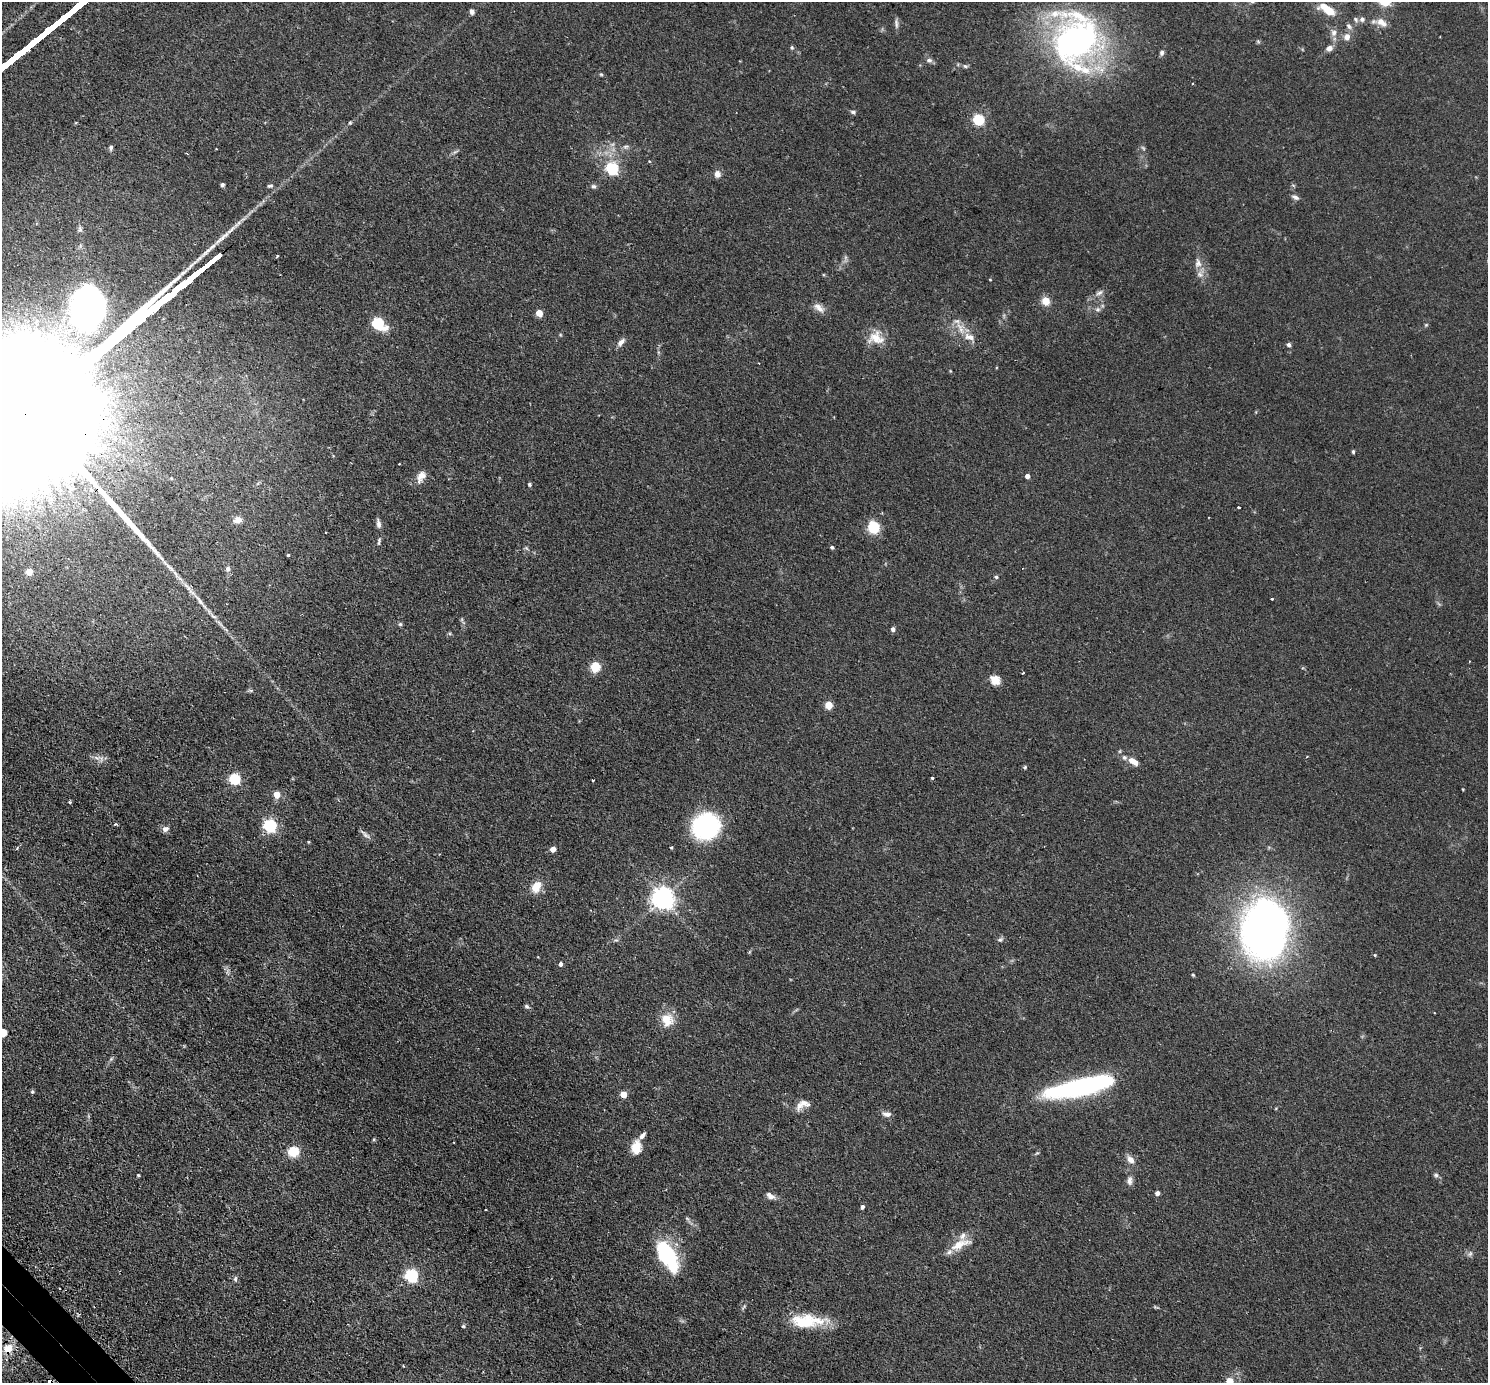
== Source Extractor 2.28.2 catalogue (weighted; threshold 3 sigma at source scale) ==
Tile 7 of 4 x 4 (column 3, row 2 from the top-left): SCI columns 3022-4507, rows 2948-4328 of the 6041 x 6039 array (HDU 1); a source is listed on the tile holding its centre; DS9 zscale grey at full resolution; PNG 1490 x 1385 px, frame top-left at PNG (2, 2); no overlay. Shown black and unused: <1% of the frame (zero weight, under 2 of 3 exposures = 4% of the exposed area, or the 3 px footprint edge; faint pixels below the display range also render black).
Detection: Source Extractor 2.28.2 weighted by HDU 2 'WHT'; one run over the whole footprint, this tile lists its part. Background 0.0806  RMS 0.0067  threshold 0.0301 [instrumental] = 3 sigma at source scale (4.5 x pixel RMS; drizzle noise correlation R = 1.50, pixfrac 1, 0.05/0.05 arcsec/px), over >= 5 px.
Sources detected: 146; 1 too faint to see at this stretch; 3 inside a brighter object's white glare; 2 cosmic-ray / hot-pixel residue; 1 long thin detection or spike segment (spike, bleed or trail) — not listed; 9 inside a brighter listed object's ellipse — not listed separately; the other 130 listed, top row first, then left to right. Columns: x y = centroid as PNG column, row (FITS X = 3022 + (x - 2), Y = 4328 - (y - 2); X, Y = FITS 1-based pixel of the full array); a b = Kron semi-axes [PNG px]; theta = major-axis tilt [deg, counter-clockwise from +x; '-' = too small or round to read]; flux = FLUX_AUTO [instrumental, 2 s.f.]
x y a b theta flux
1327 10 18 8 -32 13
472 12 6 5 - 2
1362 19 7 6 - 1.9
1382 22 17 9 -32 5.2
896 23 14 5 -85 2
1349 26 8 6 -51 2
1334 33 9 7 88 3
1347 37 10 9 - 3.9
1076 40 52 45 82 220
1258 41 6 4 -20 0.82
792 47 5 5 - 1
1329 48 8 7 - 3.3
1162 53 8 6 76 1.5
929 60 8 6 -1 1.9
965 66 7 5 -15 1.3
601 74 5 4 - 0.67
853 112 7 5 -18 1.4
978 119 5 5 - 64
111 147 7 4 79 1.3
216 149 3 2 - 0.42
649 161 4 3 - 0.55
612 168 6 5 - 91
717 174 8 7 - 3.4
222 185 4 3 - 1.8
270 186 7 5 15 1.2
593 186 7 6 - 1.4
1295 197 10 6 -27 2.1
80 229 9 6 82 1.5
277 256 3 3 - 1.3
1198 263 14 9 -85 4.5
990 279 4 2 - 0.43
176 290 15 3 40 1900
1099 293 11 6 29 2.4
1045 301 5 5 - 24
88 306 52 32 69 180
819 308 16 8 -39 4.3
1098 309 7 6 - 1.8
539 313 5 5 - 12
377 323 8 6 -39 59
1426 325 5 5 - 0.73
960 328 23 7 -64 6.9
876 338 21 18 -5 11
621 342 11 6 50 3
1289 345 5 5 - 1.7
1353 452 5 3 - 0.98
399 464 2 2 - 0.52
421 476 13 9 43 4.7
1027 476 4 4 - 3.4
529 484 4 4 - 1.2
91 490 7 5 43 1.7
1238 507 3 3 - 1.3
237 520 11 8 31 3.5
378 523 11 5 -81 2.4
874 527 11 10 - 17
326 532 3 2 - 0.48
379 540 7 5 89 1.2
832 547 4 4 - 1.2
526 548 6 5 - 0.98
288 555 3 3 - 1.3
169 567 33 4 -45 6.8
1023 568 2 2 - 0.57
228 569 7 6 - 1.9
29 572 5 4 - 12
996 577 4 4 - 1
1272 599 3 2 - 0.62
199 601 23 5 -53 5
400 624 5 5 - 1
893 629 4 4 - 2.4
595 667 5 5 - 42
1023 673 3 2 - 0.5
995 680 11 10 - 6.5
250 691 9 4 4 1
828 705 5 5 - 18
1120 751 6 3 71 0.71
97 758 10 5 -26 2.8
1133 761 13 6 -31 5.2
1025 767 5 5 - 0.81
235 778 5 5 - 59
932 778 3 3 - 0.73
593 780 3 3 - 1.4
1463 789 3 3 - 0.5
276 795 5 4 - 11
70 802 4 3 - 0.85
115 824 4 3 - 0.72
270 825 6 6 - 96
706 826 22 20 22 84
165 829 8 7 - 2.6
365 835 17 5 -39 2.3
308 842 4 3 - 0.55
671 847 4 3 - 0.77
17 848 4 3 - 0.68
553 849 4 4 - 5.9
536 887 14 10 65 8.9
662 898 7 7 - 510
1265 930 47 35 87 400
1000 940 8 5 14 1.4
1375 955 4 4 - 0.62
560 964 4 4 - 2.2
1193 975 4 4 - 0.71
526 1006 6 5 - 1.2
667 1020 17 16 - 11
3 1032 5 5 - 15
111 1059 7 4 45 1.1
1095 1082 81 14 12 86
32 1092 6 5 - 0.95
623 1094 5 4 - 11
799 1105 15 8 67 3.9
887 1114 11 7 -6 3
374 1139 5 4 - 0.75
636 1147 15 10 84 9.2
293 1151 5 5 - 50
1037 1153 6 4 31 0.79
1130 1159 11 7 -46 4
138 1175 4 3 - 0.61
1436 1175 7 5 -2 1.3
1129 1181 12 7 88 3.1
1157 1193 4 4 - 2.8
770 1196 12 7 -36 3.1
862 1207 4 4 - 2
687 1218 6 4 -20 0.96
960 1244 31 11 23 11
1470 1254 8 6 68 1.5
668 1256 30 13 -60 60
411 1275 6 5 - 110
235 1279 8 5 81 1.4
807 1321 43 15 0 27
463 1326 5 3 - 0.66
8 1349 13 12 - 9.2
49 1381 5 3 - 2.4
1229 1381 5 4 - 17
Overlapping masked pixels (flux is a lower limit): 2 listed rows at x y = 8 1349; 49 1381
Isophote crosses this tile's border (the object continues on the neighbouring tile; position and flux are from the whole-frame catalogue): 3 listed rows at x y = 3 1032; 49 1381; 1229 1381